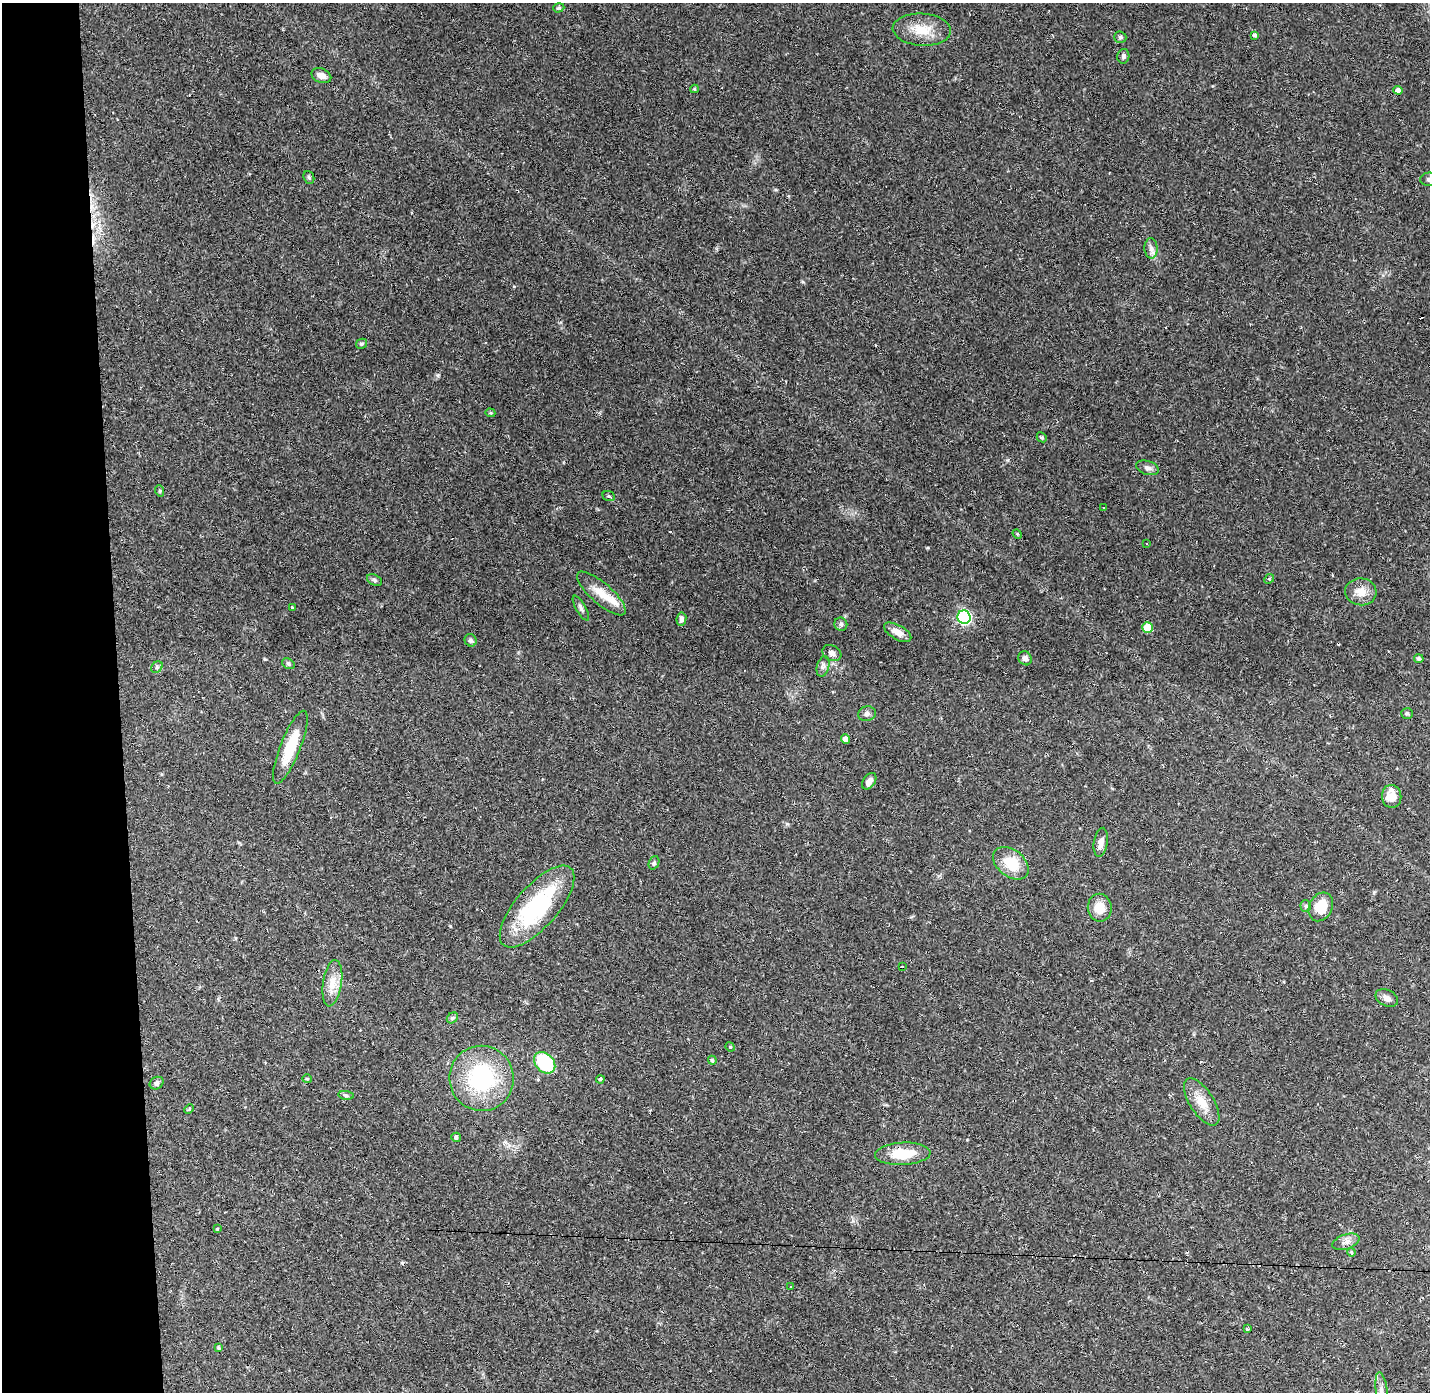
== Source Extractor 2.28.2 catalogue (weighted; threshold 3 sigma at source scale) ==
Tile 4 of 3 x 3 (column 1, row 2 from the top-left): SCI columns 1-1428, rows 1432-2821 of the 4285 x 4255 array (HDU 1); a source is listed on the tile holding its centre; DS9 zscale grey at full resolution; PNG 1432 x 1394 px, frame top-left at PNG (2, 3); each listed source drawn as its Kron ellipse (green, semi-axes under 4 px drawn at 4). Shown black and unused: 8% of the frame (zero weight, under 2 of 3 exposures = <1% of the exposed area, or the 3 px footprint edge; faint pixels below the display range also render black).
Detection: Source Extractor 2.28.2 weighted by HDU 2 'WHT'; one run over the whole footprint, this tile lists its part. Background 0.0807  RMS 0.0053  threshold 0.0238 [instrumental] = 3 sigma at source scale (4.5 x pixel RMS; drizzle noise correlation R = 1.50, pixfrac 1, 0.05/0.05 arcsec/px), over >= 5 px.
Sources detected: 80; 5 cosmic-ray / hot-pixel residue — neither listed nor drawn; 1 inside a brighter listed object's ellipse — not listed separately; the other 74 listed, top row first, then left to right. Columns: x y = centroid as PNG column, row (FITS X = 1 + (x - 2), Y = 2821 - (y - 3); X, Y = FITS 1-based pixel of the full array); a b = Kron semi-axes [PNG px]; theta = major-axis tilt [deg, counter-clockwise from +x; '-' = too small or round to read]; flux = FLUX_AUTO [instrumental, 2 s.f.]
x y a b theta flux
559 8 6 4 19 0.79
922 30 29 16 -4 12
1255 35 4 4 - 1.1
1120 37 6 5 - 1
1123 56 7 6 - 1.2
321 76 10 7 -23 3.3
694 89 4 4 - 0.61
1398 90 4 4 - 2.1
309 177 6 5 - 0.87
1429 179 9 6 2 1.8
1151 248 10 6 -89 2.1
361 344 6 5 - 0.95
490 413 5 4 - 0.74
1042 437 5 4 - 0.72
1147 468 11 7 -18 2
160 491 6 3 -72 0.64
609 496 6 5 - 0.71
1104 507 3 3 - 1.2
1017 534 5 4 - 0.67
1146 543 3 2 - 0.51
1269 579 5 4 - 0.62
374 580 8 5 -29 1.1
1361 592 15 13 -7 6.3
601 593 31 10 -41 8.9
292 607 3 3 - 1
581 608 14 5 -60 1.7
964 617 7 6 - 110
681 619 7 5 81 1.5
841 624 6 6 - 1.2
1148 628 5 5 - 14
898 632 15 7 -30 4.7
471 640 6 6 - 1.3
832 653 10 7 -29 2.1
1025 658 7 6 - 1.9
1419 659 5 4 - 1.2
288 664 7 5 -31 0.9
823 666 10 6 74 1.8
157 667 6 5 - 1.1
1407 713 6 5 - 1.1
867 714 9 7 12 1.6
846 739 5 4 - 3.4
290 747 39 10 68 17
869 781 9 6 54 2.9
1392 796 11 9 -82 6.7
1101 842 15 7 81 3.2
654 863 7 5 68 0.98
1011 863 20 13 -39 14
537 906 51 21 49 54
1306 906 6 5 - 0.91
1321 907 15 11 63 13
1100 908 14 12 -81 8
902 967 3 2 - 0.94
332 983 23 9 81 7.1
1387 998 12 8 -26 2.5
452 1018 6 4 44 0.87
730 1047 5 4 - 0.56
712 1060 4 4 - 0.96
545 1063 12 9 -47 30
482 1078 32 32 - 51
307 1079 5 4 - 0.62
600 1079 4 4 - 0.76
157 1083 7 6 - 1.6
346 1095 8 4 -8 0.91
1202 1102 27 12 -58 8.8
189 1109 5 3 - 0.56
456 1137 5 5 - 1.3
903 1154 28 11 3 14
217 1229 3 3 - 0.68
1346 1242 14 7 19 3
1351 1252 4 3 - 0.55
791 1287 3 3 - 0.39
1247 1329 3 3 - 0.66
219 1348 3 3 - 0.71
1382 1391 19 6 -83 3.2
Isophote crosses this tile's border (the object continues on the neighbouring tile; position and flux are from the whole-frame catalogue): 2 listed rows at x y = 1429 179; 1382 1391